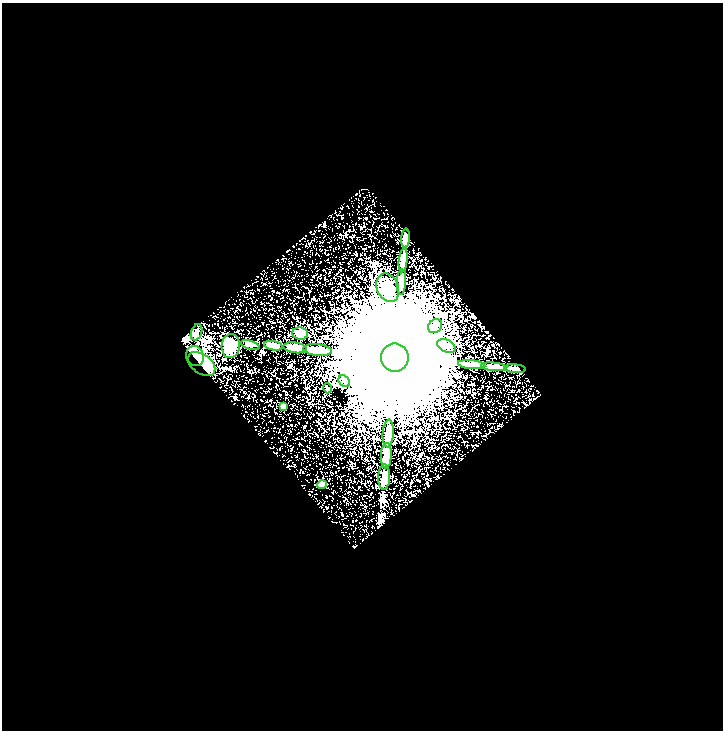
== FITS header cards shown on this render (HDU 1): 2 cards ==
NAXIS1  =                  721
NAXIS2  =                  728

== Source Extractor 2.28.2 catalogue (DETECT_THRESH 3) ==
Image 721 x 728 px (HDU 1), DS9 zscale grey, 1 PNG px = 1 image px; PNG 725 x 732 px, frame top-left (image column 1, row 728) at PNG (2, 3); each listed source drawn as its Kron ellipse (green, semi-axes under 4 px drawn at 4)
Background 0.201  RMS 0.053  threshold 0.16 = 3 sigma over >= 5 px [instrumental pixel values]
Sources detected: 26; all 26 listed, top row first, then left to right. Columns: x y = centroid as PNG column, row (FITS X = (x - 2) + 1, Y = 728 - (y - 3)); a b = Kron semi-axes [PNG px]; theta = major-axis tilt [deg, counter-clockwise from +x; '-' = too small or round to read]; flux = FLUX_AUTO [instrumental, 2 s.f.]
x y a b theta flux
406 238 9 4 86 14
403 260 12 4 84 27
401 282 13 4 86 49
388 288 15 11 -67 65
435 326 8 6 45 14
196 332 8 5 70 7.7
300 334 8 6 -8 20
250 345 10 3 -18 6.4
231 346 12 9 87 36
273 346 9 4 -10 16
446 346 10 6 -27 15
295 348 12 5 -8 30
318 350 14 6 -6 57
195 356 10 8 -73 100
395 358 14 14 - 380000
202 364 15 9 -37 140
472 365 14 4 -6 57
494 367 13 4 -5 30
515 369 11 4 -4 16
344 381 6 5 - 9.9
327 388 5 3 - 3.2
284 406 4 4 - 10
388 433 14 5 86 52
386 456 12 5 87 30
384 477 12 6 89 16
322 484 5 3 - 6